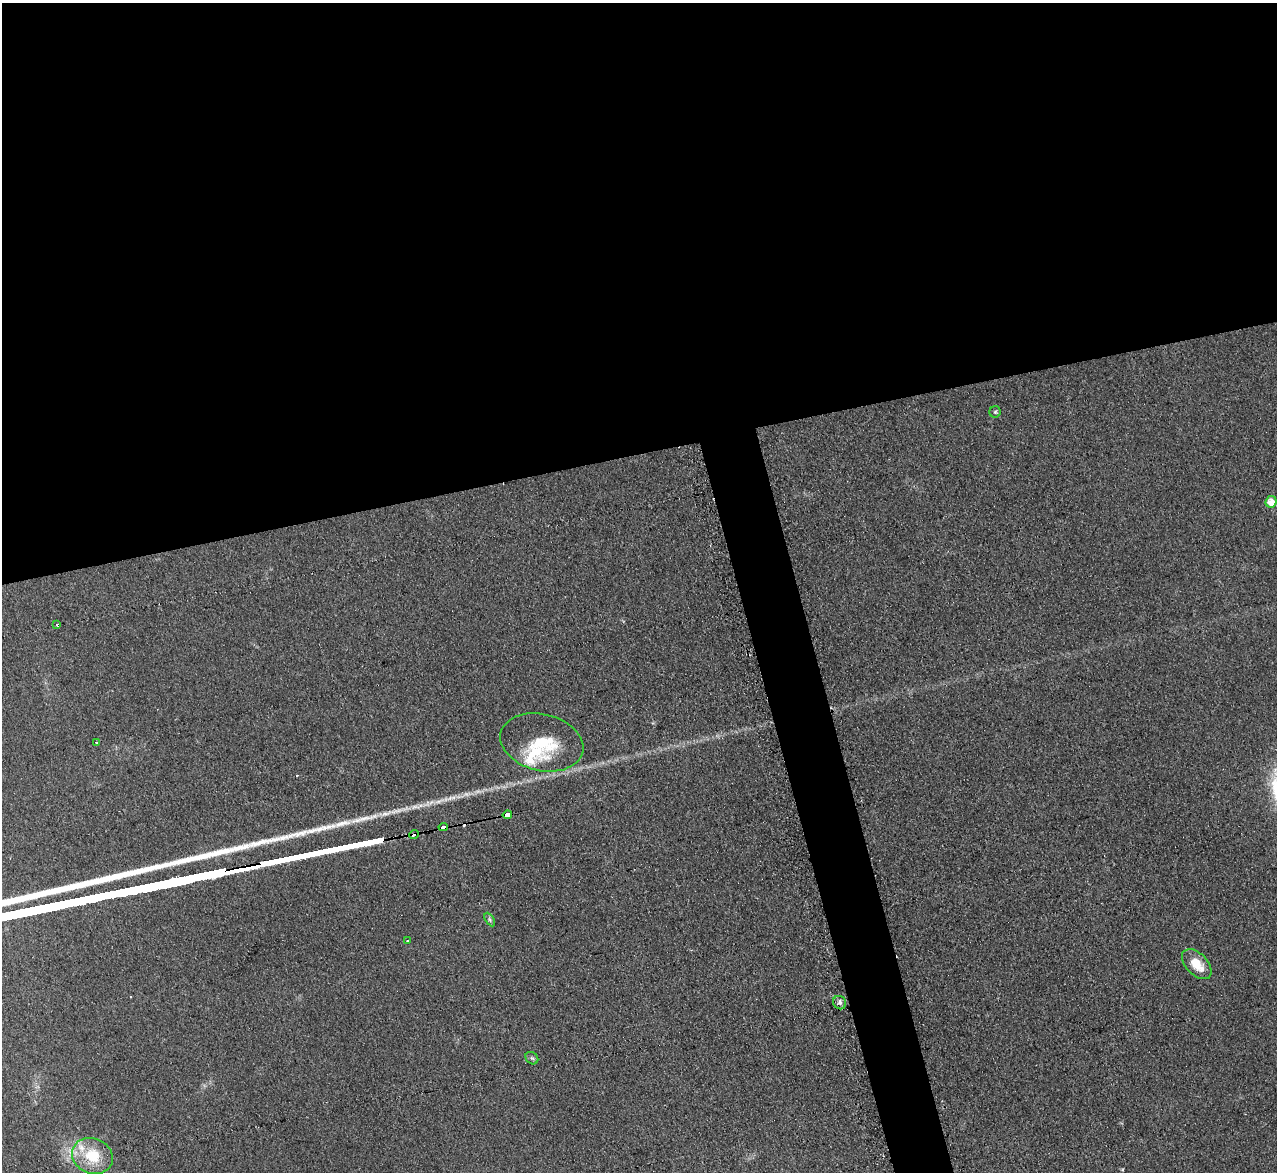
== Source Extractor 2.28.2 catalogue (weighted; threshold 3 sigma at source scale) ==
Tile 2 of 4 x 4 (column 2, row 1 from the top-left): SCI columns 1295-2569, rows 3773-4942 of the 5128 x 5082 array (HDU 1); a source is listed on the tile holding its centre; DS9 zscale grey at full resolution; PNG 1279 x 1174 px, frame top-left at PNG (2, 3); each listed source drawn as its Kron ellipse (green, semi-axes under 4 px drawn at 4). Shown black and unused: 41% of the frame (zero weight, under 2 of 3 exposures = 2% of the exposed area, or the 3 px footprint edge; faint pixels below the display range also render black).
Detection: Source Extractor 2.28.2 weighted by HDU 2 'WHT'; one run over the whole footprint, this tile lists its part. Background 0.221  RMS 0.015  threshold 0.0671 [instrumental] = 3 sigma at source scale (4.5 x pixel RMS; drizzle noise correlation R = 1.50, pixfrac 1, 0.05/0.05 arcsec/px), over >= 5 px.
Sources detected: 20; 3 cosmic-ray / hot-pixel residue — neither listed nor drawn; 3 inside a brighter listed object's ellipse — not listed separately; the other 14 listed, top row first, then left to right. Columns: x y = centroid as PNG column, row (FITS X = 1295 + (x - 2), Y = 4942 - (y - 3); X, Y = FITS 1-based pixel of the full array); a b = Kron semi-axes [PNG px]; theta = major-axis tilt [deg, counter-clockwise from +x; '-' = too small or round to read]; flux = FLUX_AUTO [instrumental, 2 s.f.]
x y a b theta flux
995 412 5 5 - 2.5
1271 502 6 5 - 22
57 624 3 3 - 2.1
96 742 3 2 - 2.5
542 742 42 28 -13 75
507 815 5 3 - 970
443 827 4 3 - 130
414 834 5 3 - 74
490 920 7 4 -60 2.7
408 940 3 3 - 2.7
1197 964 18 10 -46 29
840 1003 7 6 - 4.8
532 1058 7 5 -42 3.2
92 1156 21 17 -23 49
Overlapping masked pixels (flux is a lower limit): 3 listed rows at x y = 507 815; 443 827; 414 834
Unlisted compact peaks at least as high as the median listed source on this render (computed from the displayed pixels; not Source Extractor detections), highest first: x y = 319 829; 282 838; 311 831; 302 833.